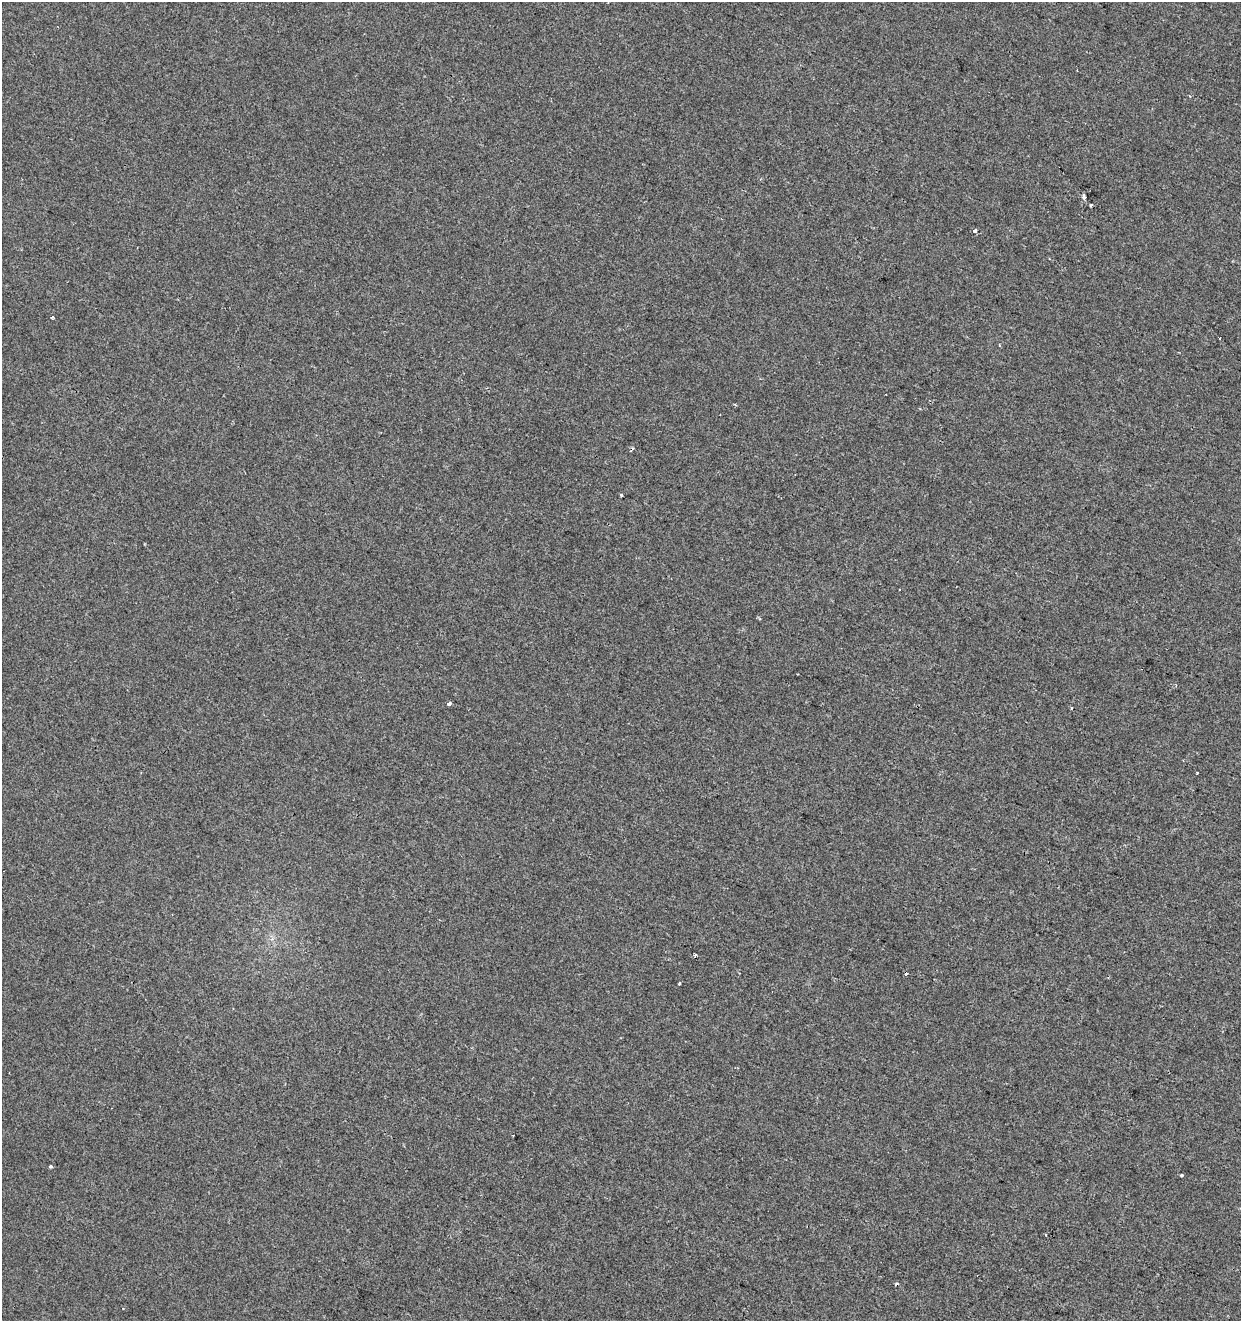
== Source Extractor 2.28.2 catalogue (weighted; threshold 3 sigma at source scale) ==
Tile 6 of 4 x 4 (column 2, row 2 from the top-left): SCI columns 1457-2695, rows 2647-3965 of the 5452 x 5285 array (HDU 1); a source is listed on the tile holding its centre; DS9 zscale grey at full resolution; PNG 1243 x 1323 px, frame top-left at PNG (2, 2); no overlay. Shown black and unused: <1% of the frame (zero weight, under 2 of 3 exposures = <1% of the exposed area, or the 3 px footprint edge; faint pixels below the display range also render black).
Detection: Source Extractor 2.28.2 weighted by HDU 2 'WHT'; one run over the whole footprint, this tile lists its part. Background -3.79e-04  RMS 0.0041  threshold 0.0187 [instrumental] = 3 sigma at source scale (4.5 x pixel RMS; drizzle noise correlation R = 1.50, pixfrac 1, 0.0396/0.0396 arcsec/px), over >= 5 px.
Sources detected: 17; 4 cosmic-ray / hot-pixel residue — not listed; the other 13 listed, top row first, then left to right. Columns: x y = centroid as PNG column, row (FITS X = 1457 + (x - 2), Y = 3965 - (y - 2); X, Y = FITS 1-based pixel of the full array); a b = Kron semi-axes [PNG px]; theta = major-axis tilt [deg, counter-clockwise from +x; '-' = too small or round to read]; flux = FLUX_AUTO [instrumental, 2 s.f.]
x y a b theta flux
1084 196 7 4 -71 0.93
1091 205 3 2 - 0.45
975 231 4 4 - 1.3
52 317 4 3 - 1.3
631 450 5 3 - 0.63
621 495 3 3 - 0.84
449 704 4 3 - 1.4
1071 708 3 2 - 0.4
1197 772 3 2 - 0.32
679 984 3 3 - 1
50 1166 3 3 - 0.73
1182 1175 4 3 - 0.52
1046 1234 3 2 - 0.8